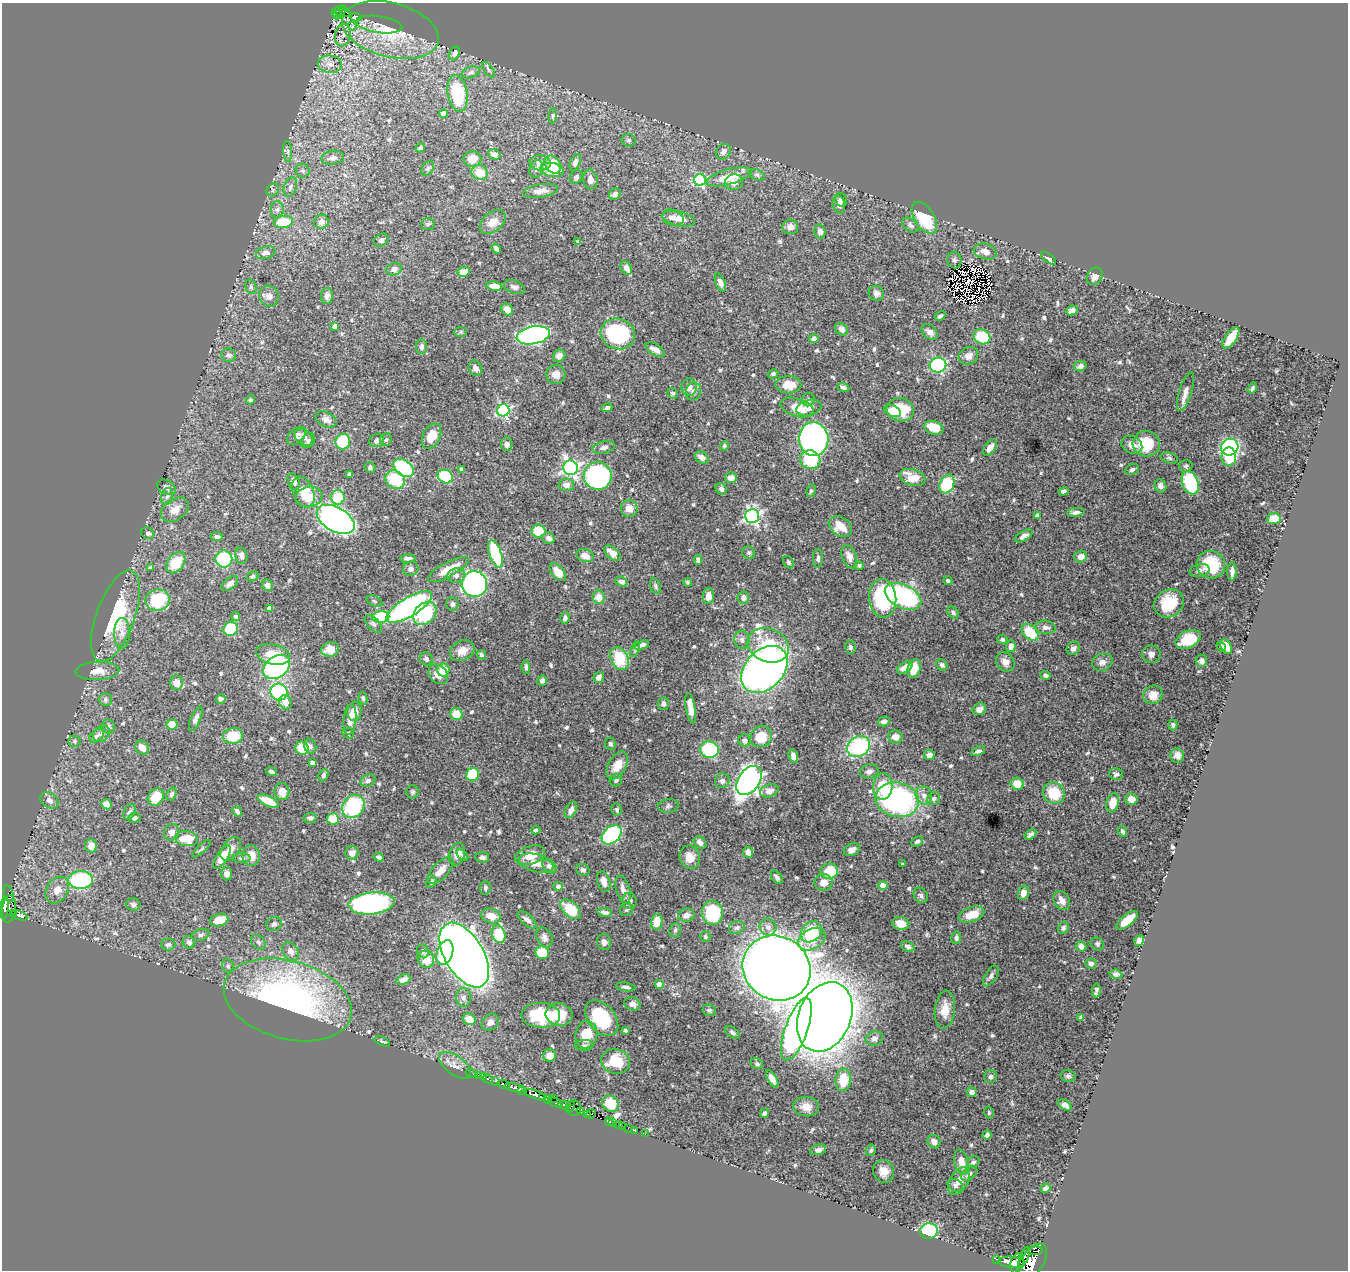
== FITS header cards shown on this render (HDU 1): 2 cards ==
NAXIS1  =                 1346
NAXIS2  =                 1268

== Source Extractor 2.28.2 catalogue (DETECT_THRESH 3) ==
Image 1346 x 1268 px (HDU 1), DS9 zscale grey, 1 PNG px = 1 image px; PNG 1350 x 1272 px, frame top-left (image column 1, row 1268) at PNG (2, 3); each listed source drawn as its Kron ellipse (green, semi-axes under 4 px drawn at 4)
Background 0.764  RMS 0.017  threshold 0.0512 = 3 sigma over >= 5 px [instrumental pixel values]
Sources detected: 660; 12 with non-positive FLUX_AUTO (blend fragments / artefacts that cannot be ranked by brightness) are neither listed nor drawn; of the other 648, the 500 brightest by FLUX_AUTO listed and drawn (148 fainter detections omitted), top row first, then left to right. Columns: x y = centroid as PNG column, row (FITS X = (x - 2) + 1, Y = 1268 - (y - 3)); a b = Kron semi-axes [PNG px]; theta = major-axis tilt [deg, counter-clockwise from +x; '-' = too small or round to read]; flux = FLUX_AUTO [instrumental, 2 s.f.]
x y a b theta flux
337 11 6 3 40 65
341 11 6 4 59 58
345 12 5 3 - 37
337 14 5 3 - 36
356 17 6 4 -5 2.2
379 25 23 8 -8 9.3
352 26 5 4 - 4.2
390 30 49 27 -14 75
343 35 11 7 80 6.1
454 53 7 5 61 4
330 64 12 8 -4 9
489 70 9 4 -55 2.3
471 72 9 5 18 3.2
457 93 18 9 -80 67
443 114 4 4 - 10
553 116 7 4 85 2.1
629 140 7 6 - 2.8
420 148 5 4 - 2.6
288 151 10 4 -86 3
723 152 8 7 - 5.6
494 154 6 5 - 5.7
333 158 11 7 10 6.1
472 159 9 8 - 16
575 162 9 5 68 5.8
540 163 11 7 -7 8.2
553 164 9 7 -54 28
428 168 8 5 60 2.6
536 169 9 6 71 3.9
552 170 12 7 -11 20
303 171 7 7 - 3.3
480 172 8 7 - 20
757 175 8 5 -20 2.8
576 177 7 6 - 2.9
729 177 23 7 15 31
590 180 10 7 -85 7.3
700 180 6 6 - 120
734 182 9 7 20 8.7
290 187 10 6 68 4.1
273 190 7 5 46 2.7
540 191 17 6 9 10
615 194 6 5 - 4.2
841 200 7 5 -68 3.2
839 205 9 6 -77 6
277 210 8 6 -90 4
673 218 11 7 -19 7.8
924 218 18 10 -58 60
678 219 17 7 -12 12
283 222 10 6 8 41
321 222 7 7 - 6.4
493 222 15 9 40 13
428 224 7 6 - 2.1
910 225 9 6 -38 3.7
790 227 8 7 - 7.2
820 231 7 5 -72 4.7
381 240 8 6 35 3.6
578 241 4 3 - 2
496 249 5 3 - 3.4
985 251 11 7 -16 8.2
266 253 10 6 15 6.5
1048 258 8 4 -37 3.8
954 260 8 7 - 3.3
626 268 7 5 -60 7.8
394 269 7 6 - 5.5
463 272 6 5 - 13
1095 276 9 7 56 5.8
720 283 9 4 -68 5.1
494 286 8 4 -9 12
251 287 7 5 -76 2.7
514 287 11 6 -22 4.5
876 293 8 7 - 4.6
269 296 11 9 -56 7.8
327 296 8 6 86 4.7
507 309 6 5 - 10
1072 310 6 4 25 6.1
940 316 6 4 33 2.3
335 326 4 4 - 8
842 329 7 5 -38 6.9
461 332 6 5 - 1.9
930 332 9 6 -42 5.3
618 334 17 15 -15 120
533 335 17 9 11 290
982 337 9 7 -29 40
1231 338 12 5 56 23
814 339 5 4 - 3
422 347 7 5 -86 4.5
655 350 11 5 -31 8.2
229 355 7 6 - 4
559 356 6 5 - 7
969 356 10 8 29 7.2
938 365 8 7 - 130
1080 366 6 5 - 4.4
475 368 8 6 -65 5.8
773 374 5 4 - 2.1
556 375 9 9 - 9.3
788 385 13 8 0 16
689 387 9 7 88 4.8
843 388 6 4 -24 3.3
1252 388 6 4 56 2.6
693 391 9 7 74 4.9
1185 392 20 6 72 7.4
672 393 5 5 - 2.9
250 400 4 4 - 2.1
809 400 7 6 - 3.2
607 407 5 4 - 2.8
797 408 17 9 -17 24
809 408 13 7 15 7
503 410 6 6 - 170
900 410 14 11 -17 44
892 411 8 5 -22 20
326 419 11 7 -26 7.5
934 428 10 6 -20 28
296 436 11 7 42 6.3
432 436 13 8 64 20
304 437 10 7 -36 6.4
814 439 17 14 -85 360
377 440 8 6 24 4
386 440 7 5 56 2.6
308 441 8 6 52 3
343 442 8 7 - 59
507 444 7 6 - 4.9
1146 444 13 12 - 36
1132 445 11 8 -28 7.8
724 446 5 4 - 2
990 447 9 5 54 9.9
1230 447 9 8 - 200
604 448 11 6 12 4.8
702 457 7 5 -33 7.6
1229 457 9 7 89 37
1169 458 9 5 -17 2.5
810 460 10 9 - 53
1186 466 7 6 - 2.4
370 467 5 5 - 2.5
403 468 11 7 -37 100
571 468 7 7 - 330
1132 469 7 5 26 3.1
461 470 4 3 - 2.3
350 474 4 3 - 2.5
445 476 8 6 -28 66
598 476 14 13 - 230
913 477 13 8 -17 22
731 478 6 5 - 7.6
395 480 10 8 -39 47
294 482 9 5 -68 4.5
1190 483 12 8 -69 70
947 484 10 7 67 61
566 485 7 6 - 7
1160 486 7 5 -63 5.1
167 487 10 6 -30 4
721 489 6 5 - 3.9
811 491 6 4 79 2.3
1063 491 5 3 - 3.1
303 492 16 10 -67 23
167 496 8 5 77 3.3
309 497 13 10 9 19
338 497 7 7 - 44
629 509 8 8 - 11
175 510 15 10 36 14
1076 512 9 4 8 4.3
752 516 7 7 - 280
1037 516 4 4 - 7.1
336 519 21 12 -30 590
1274 519 6 5 - 24
840 526 13 9 -35 19
538 531 7 6 - 32
148 533 7 5 -30 2.8
1024 536 10 5 29 5.3
217 537 6 4 -8 3.5
549 538 6 5 - 5.6
613 553 10 5 -40 12
749 553 7 6 - 2.4
495 554 14 6 -71 77
241 556 8 6 -78 5
585 556 9 6 -19 11
849 557 12 7 -70 7.6
1081 557 6 6 - 8.9
408 558 8 3 3 3.8
818 558 9 5 87 3.1
224 559 8 8 - 70
698 560 5 4 - 3
788 562 6 5 - 2.2
176 563 12 8 54 33
859 565 5 4 - 2.2
1211 565 14 13 - 43
151 568 4 4 - 7.1
411 569 8 7 - 4.9
448 569 22 7 28 24
1200 570 10 6 13 4
1232 571 9 4 89 5.5
558 572 10 6 -49 13
456 575 9 7 18 4.7
252 576 6 4 23 2.1
621 581 6 4 -22 5.5
948 581 4 3 - 2.2
688 582 4 4 - 2.1
230 584 10 5 38 5.4
474 584 13 12 - 260
267 585 6 5 - 5.7
656 586 8 5 -70 2.6
708 596 8 5 89 9.1
903 596 19 11 -26 150
599 597 7 6 - 14
743 598 6 6 - 7.2
883 598 19 13 -86 93
158 600 12 11 - 79
375 601 8 5 -26 2.5
1169 603 15 13 35 42
452 604 7 6 - 3.8
409 607 26 9 31 240
269 608 4 4 - 4.7
425 613 13 10 44 66
953 613 6 5 - 2.5
116 616 48 19 70 64
236 617 4 4 - 3.3
381 617 8 6 4 64
565 618 6 5 - 3.4
373 624 11 6 -45 3.5
1045 627 10 6 -7 5.3
231 629 7 6 - 44
1030 632 10 7 -43 38
122 633 15 8 90 8.8
1002 639 5 4 - 2.4
1188 639 13 8 25 37
742 640 9 7 -80 4.6
642 645 8 4 21 3.5
768 645 21 16 -22 66
1011 646 6 5 - 6.9
1226 646 8 5 -62 11
850 647 6 5 - 3.1
1221 647 5 3 - 2.5
1073 648 7 6 - 3.8
330 649 9 7 13 18
635 649 8 4 71 2.1
462 651 13 9 29 12
273 654 17 10 -13 24
1151 654 9 9 - 6.3
481 655 5 4 - 2.2
619 658 12 8 -64 48
426 659 7 6 - 3.2
1201 661 6 5 - 4.2
1005 662 10 8 -55 8.3
1102 662 10 8 24 6.6
942 665 6 5 - 2.7
277 667 15 10 35 230
526 667 7 4 -85 2.6
905 668 8 5 29 11
764 669 27 19 46 1100
914 669 9 6 73 20
443 670 6 6 - 23
97 671 22 9 2 14
438 674 11 8 -45 11
1046 675 5 4 - 2.9
598 677 6 5 - 6.1
542 681 5 5 - 5.2
176 682 7 6 - 11
279 692 8 8 - 120
1153 695 10 9 - 13
363 698 6 4 -81 2.2
221 699 5 4 - 3.4
105 700 6 6 - 2.6
285 702 7 6 - 8.7
663 704 6 5 - 3.5
691 708 15 4 -80 12
979 709 7 5 28 6.5
355 711 10 7 85 12
456 714 6 6 - 21
196 719 13 5 67 4.8
350 719 15 6 85 11
884 721 6 5 - 5
172 724 5 5 - 22
1173 725 5 4 - 2.7
108 726 7 6 - 2.6
348 733 6 5 - 2
102 734 9 7 46 3.9
96 736 8 5 37 2.8
233 736 10 8 8 27
761 737 11 10 - 27
895 737 7 6 - 9.1
75 741 6 5 - 2.3
745 741 6 6 - 5.1
610 744 6 5 - 2.5
310 746 7 6 - 2.9
858 747 12 9 32 110
142 748 7 6 - 8.5
302 748 7 6 - 24
709 750 9 8 - 70
978 751 7 4 24 3.4
929 755 5 5 - 4.8
1177 755 7 6 - 6.1
793 756 7 4 -70 6.2
312 763 4 4 - 4.1
617 765 15 9 60 15
869 771 9 7 17 5.6
271 772 6 3 -21 2.7
473 774 7 6 - 45
1116 774 7 6 - 3.7
323 775 6 5 - 2.9
616 780 6 6 - 3.4
749 780 16 10 54 680
368 781 8 6 27 3.8
722 781 7 7 - 4.5
1017 784 6 6 - 19
883 786 13 9 85 35
282 791 9 7 -82 13
769 791 9 6 19 8.3
412 792 6 6 - 2.3
1054 793 11 10 - 36
172 794 7 5 69 3.9
924 795 9 8 - 6.7
156 797 9 7 56 26
934 798 7 6 - 3.4
1131 799 6 5 - 7.6
49 800 10 7 -36 6.8
897 800 22 17 -13 250
268 801 11 5 -25 19
1113 803 10 6 76 18
107 804 5 5 - 8
353 806 12 10 54 86
668 806 10 6 5 3.3
571 810 9 5 61 6.3
617 810 6 5 - 2.6
237 811 6 4 -57 3.6
130 812 8 5 57 4
134 818 6 5 - 4.1
310 818 7 5 10 3.6
333 819 6 5 - 24
536 830 4 3 - 2.4
1122 831 6 4 -61 2.6
172 832 8 7 - 5.2
612 835 11 8 43 130
1030 835 6 4 37 3.4
186 839 11 7 -5 27
917 841 6 4 26 2.7
700 843 7 5 -39 5.6
91 846 7 6 - 10
201 849 12 4 42 2.3
231 849 13 8 54 7.7
852 850 8 6 26 5.8
748 852 5 5 - 7
352 853 7 6 - 7.7
457 854 11 7 72 9.6
462 855 7 4 -43 2
530 855 15 9 19 19
251 856 10 9 - 14
222 857 13 5 57 18
379 857 5 4 - 3.4
482 857 7 5 -5 4.7
690 857 12 10 -71 13
242 858 9 5 0 2.8
536 863 18 9 -15 14
902 864 3 3 - 2.1
550 866 8 6 -42 6.4
583 870 7 5 -26 3.3
441 871 17 8 47 11
829 871 9 7 13 35
227 874 6 5 - 4.4
777 877 7 5 -53 3.1
81 880 12 9 4 120
604 881 10 6 -72 8.2
431 882 6 4 57 2.3
824 882 9 8 - 8.6
883 885 4 4 - 16
558 886 4 4 - 4.5
485 888 7 5 82 2.5
57 890 14 10 57 12
623 890 14 6 -73 8.3
1023 893 7 5 76 9.5
9 894 8 4 -70 72
921 895 8 6 -54 2.8
1062 900 10 7 -55 8.8
629 901 8 7 - 4
371 903 23 11 6 250
133 905 7 6 - 3.4
4 908 11 4 86 490
9 909 14 7 85 550
570 909 12 7 -42 44
626 910 7 6 - 2.5
605 912 7 4 -9 3.9
713 913 12 10 -83 74
13 914 3 2 - 130
20 915 9 4 -20 330
686 915 8 6 8 6.5
972 915 13 7 19 20
491 916 10 7 -17 14
219 920 9 6 14 15
527 920 11 5 -41 5.8
1127 920 13 5 40 26
657 922 8 5 79 22
901 923 8 6 -10 17
274 924 8 7 - 3.4
768 927 8 8 - 5.6
737 928 8 6 16 3.9
1063 928 6 5 - 3
675 930 7 6 - 2.6
811 932 11 9 49 54
499 934 9 6 -71 48
200 935 9 5 17 3.1
545 937 10 7 -61 6
705 937 5 5 - 2.3
956 938 6 5 - 3.2
812 939 14 10 29 18
1139 941 5 4 - 5.7
189 942 6 6 - 5.5
259 942 9 6 -42 2.9
604 942 8 7 - 4.8
168 944 7 6 - 3.4
1097 944 7 6 - 2.5
908 946 7 5 -23 3.1
1081 946 5 5 - 5.4
291 951 10 7 -58 7.7
423 951 7 6 - 2.7
445 953 12 8 70 75
542 953 7 6 - 31
464 955 36 19 -60 1700
426 959 9 8 - 19
1091 963 6 5 - 3.5
228 966 7 5 -78 3.3
776 968 35 31 -33 3600
1116 974 6 4 -7 3.1
991 976 11 5 58 4
403 980 7 4 23 7
659 984 4 4 - 14
626 987 10 4 -9 3.6
1096 991 7 3 82 2.5
463 997 9 7 -89 4.9
288 1000 65 39 -15 400
632 1004 8 6 -22 6.1
709 1010 7 5 -22 2.4
945 1010 19 10 84 17
541 1015 19 12 -3 57
559 1015 13 11 -11 24
825 1017 36 26 67 1900
1081 1017 4 4 - 4.1
602 1018 20 13 -50 65
469 1019 6 5 - 15
490 1022 9 7 45 6
796 1029 33 11 70 390
625 1030 4 3 - 2
732 1032 8 5 -34 2.6
586 1035 14 11 82 25
874 1038 9 7 20 4.8
382 1041 8 4 -23 2.8
584 1045 9 5 1 3
550 1055 6 6 - 13
615 1061 14 12 -16 36
757 1064 6 5 - 2.7
455 1065 19 9 -37 10
472 1074 6 2 -18 13
478 1075 2 2 - 9.7
1068 1076 7 6 - 2.8
483 1077 3 2 - 11
990 1077 7 6 - 3
488 1079 5 3 - 53
772 1079 10 4 -59 7.8
843 1080 11 7 84 32
496 1081 3 3 - 120
504 1084 6 3 -20 240
515 1088 10 4 -10 950
522 1091 5 3 - 310
972 1092 5 4 - 5.2
535 1095 11 4 -17 1400
543 1098 3 3 - 140
553 1098 3 2 - 85
548 1100 4 3 - 190
555 1102 8 3 -23 270
610 1104 9 8 - 30
564 1105 6 3 -7 420
1065 1105 7 4 -37 6.2
570 1106 6 3 61 100
806 1107 13 10 -6 11
574 1108 8 6 -87 40
581 1112 3 2 - 13
764 1113 5 4 - 3.1
989 1113 6 4 -78 2
588 1114 3 2 - 12
591 1114 5 2 - 38
610 1122 4 3 - 64
613 1123 3 3 - 49
618 1124 3 3 - 24
622 1126 2 2 - 14
628 1128 2 2 - 15
634 1130 2 2 - 14
645 1134 2 2 - 12
987 1135 4 4 - 3.2
934 1142 7 6 - 7.4
818 1150 8 5 14 4.6
871 1150 6 4 58 2
961 1162 13 6 -77 12
973 1162 7 5 34 2.7
883 1171 11 10 - 12
969 1174 9 5 39 3.6
959 1181 15 8 58 11
955 1185 8 6 -31 3.5
1046 1188 5 4 - 3.8
929 1231 9 8 - 150
1035 1251 7 2 8 200
1024 1257 11 4 68 440
997 1259 3 2 - 54
1012 1262 13 5 -5 1800
1032 1262 20 11 57 3600
1017 1263 10 6 73 1500
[148 fainter detections neither listed nor drawn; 12 non-positive-flux detections neither listed nor drawn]